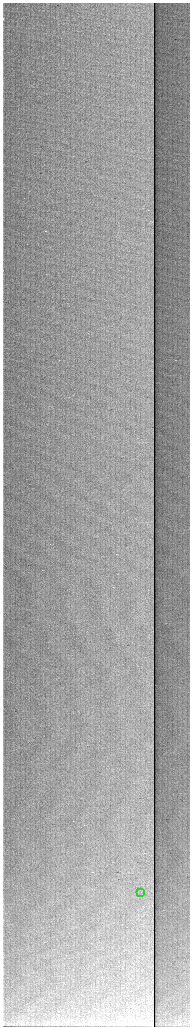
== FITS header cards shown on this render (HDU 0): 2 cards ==
NAXIS1  =                  375 / length of data axis 1
NAXIS2  =                 2048 / length of data axis 2

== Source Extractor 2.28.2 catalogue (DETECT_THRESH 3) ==
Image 375 x 2048 px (HDU 0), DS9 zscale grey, zoomed out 1/2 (1 PNG px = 2 x 2 image px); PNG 192 x 1028 px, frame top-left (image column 2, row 2047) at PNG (3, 3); each listed source drawn as its Kron ellipse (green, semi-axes under 4 px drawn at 4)
Background 826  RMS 2.7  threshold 8.12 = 3 sigma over >= 5 px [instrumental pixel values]
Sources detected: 5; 4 cannot appear on this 1/2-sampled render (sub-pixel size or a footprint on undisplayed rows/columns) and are neither listed nor drawn; the other 1 listed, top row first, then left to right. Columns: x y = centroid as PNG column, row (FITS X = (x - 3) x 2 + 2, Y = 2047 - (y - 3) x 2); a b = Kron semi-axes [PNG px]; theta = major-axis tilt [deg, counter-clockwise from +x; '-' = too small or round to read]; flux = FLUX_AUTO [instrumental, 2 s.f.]
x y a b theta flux
141 892 2 1 - 480
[4 sub-pixel or undisplayed-footprint detections neither listed nor drawn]